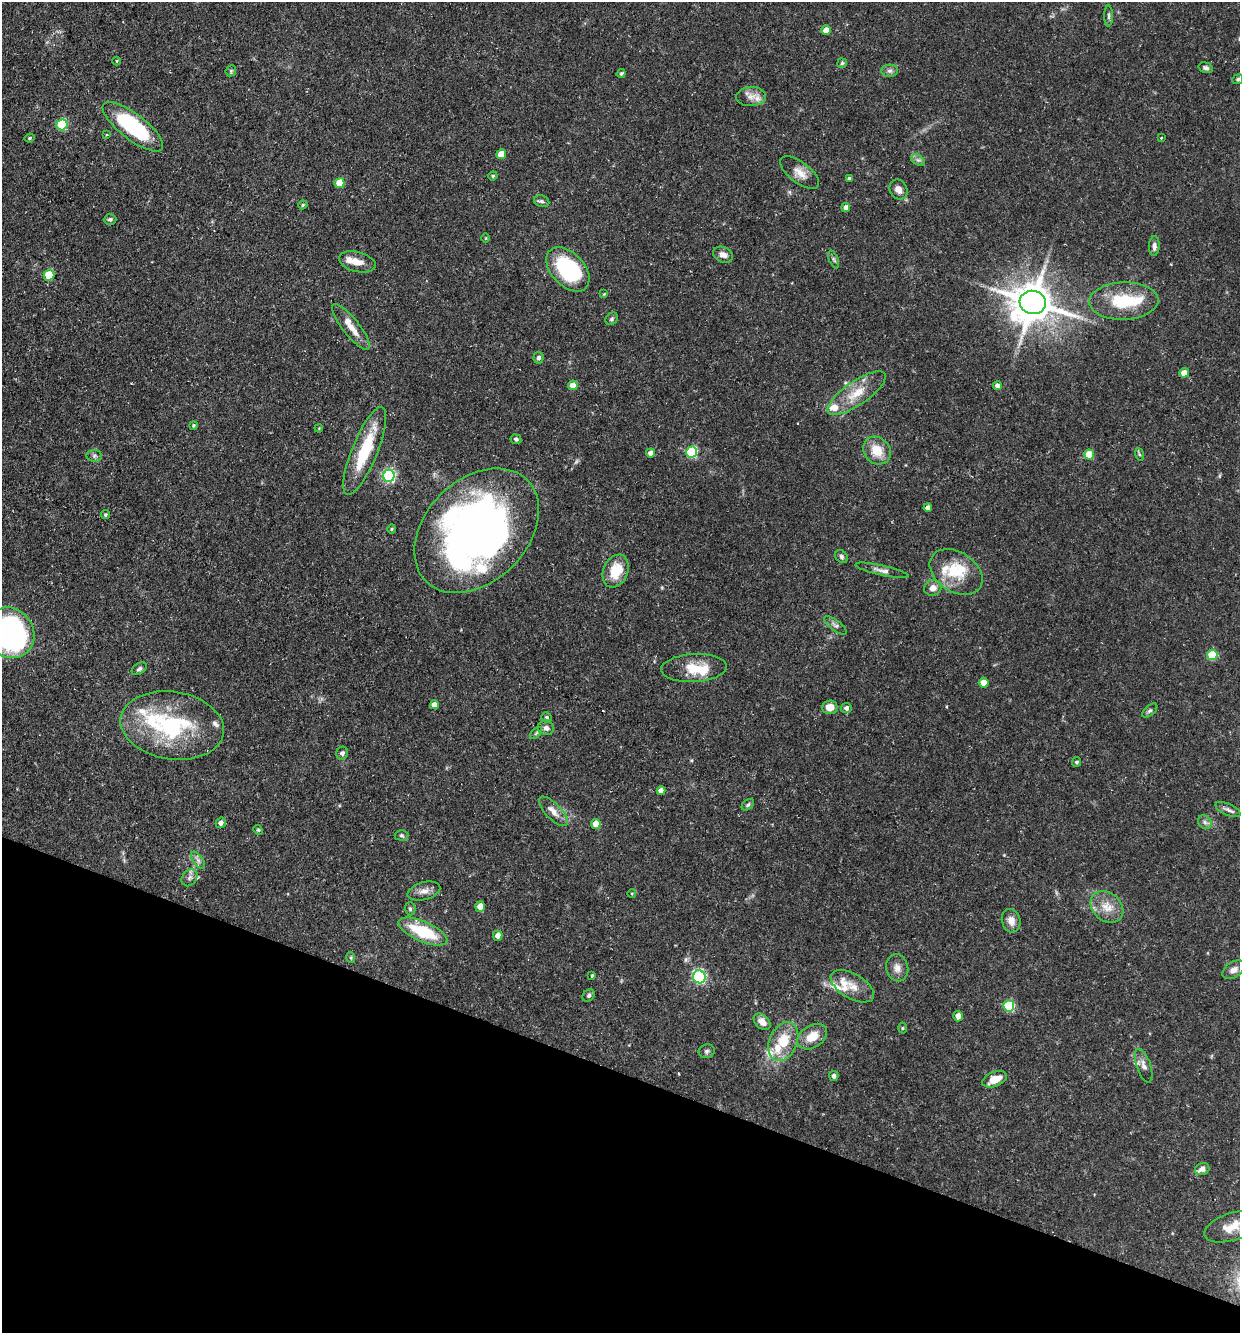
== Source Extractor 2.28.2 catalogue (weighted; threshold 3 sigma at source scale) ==
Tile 15 of 4 x 4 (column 3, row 4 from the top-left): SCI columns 2736-3973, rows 1-1331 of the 5340 x 5325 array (HDU 1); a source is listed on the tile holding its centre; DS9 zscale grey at full resolution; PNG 1242 x 1335 px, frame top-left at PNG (2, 2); each listed source drawn as its Kron ellipse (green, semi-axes under 4 px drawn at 4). Shown black and unused: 20% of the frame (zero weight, under 3 of 5 exposures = <1% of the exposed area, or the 3 px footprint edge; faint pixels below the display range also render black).
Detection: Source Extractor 2.28.2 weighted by HDU 2 'WHT'; one run over the whole footprint, this tile lists its part. Background 0.0954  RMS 0.0044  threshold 0.0199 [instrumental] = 3 sigma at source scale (4.5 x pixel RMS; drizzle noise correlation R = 1.50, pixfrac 1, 0.05/0.05 arcsec/px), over >= 5 px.
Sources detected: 134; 4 inside a brighter object's white glare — neither listed nor drawn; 13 inside a brighter listed object's ellipse — not listed separately; the other 117 listed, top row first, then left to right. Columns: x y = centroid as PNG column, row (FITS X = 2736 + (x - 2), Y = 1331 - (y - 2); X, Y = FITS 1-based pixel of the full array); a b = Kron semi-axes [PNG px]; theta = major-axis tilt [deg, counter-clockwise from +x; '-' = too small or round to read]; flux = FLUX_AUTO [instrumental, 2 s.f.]
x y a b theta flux
1109 16 10 4 -90 1
826 30 5 5 - 5.5
117 61 4 3 - 0.38
842 63 5 4 - 0.74
1206 68 7 5 -16 1.2
231 71 6 5 - 0.64
890 71 8 6 2 1.4
621 73 5 3 - 0.54
1238 79 5 5 - 0.76
751 97 15 9 4 3.9
62 125 5 5 - 32
133 127 37 13 -38 40
107 135 4 2 - 0.39
30 138 5 3 - 0.52
1161 138 3 2 - 0.29
501 154 5 4 - 7.6
918 160 7 4 -31 1.1
800 173 23 10 -37 5
493 176 5 4 - 0.59
850 178 4 4 - 1.1
339 183 5 5 - 9.7
898 190 10 8 -60 2.6
542 201 8 5 -20 1.1
303 205 5 4 - 0.59
846 207 4 4 - 2.4
110 219 6 5 - 0.94
486 238 4 3 - 0.4
1154 246 10 5 88 1.8
723 255 10 7 -22 2.4
834 259 9 4 -68 0.94
357 262 19 10 -14 4.5
568 269 26 16 -47 44
49 275 5 5 - 16
604 294 4 4 - 0.38
1124 301 35 18 2 22
1033 302 13 11 -6 1400
612 319 7 5 48 0.9
351 327 28 8 -52 5.9
538 358 6 5 - 1.2
1184 373 5 4 - 4.7
573 385 5 4 - 5.6
997 386 4 4 - 2.2
857 393 34 12 35 11
193 425 4 4 - 0.59
319 428 4 3 - 0.39
516 439 5 5 - 1
877 450 15 12 -45 8.4
365 451 47 13 68 24
692 452 5 5 - 36
650 453 4 4 - 2.3
1089 454 5 5 - 10
1139 454 6 4 -71 0.65
94 456 8 5 -6 1.1
389 476 6 6 - 67
928 508 4 4 - 2.6
105 515 4 4 - 0.66
392 529 5 3 - 0.47
477 531 72 51 45 240
841 557 7 5 -46 1
882 570 27 5 -12 2.4
616 571 17 12 68 12
956 572 29 20 -33 16
933 588 9 7 23 2.9
835 625 14 5 -37 1.5
10 633 26 23 -54 120
1212 655 5 5 - 20
694 668 33 14 3 12
139 669 8 5 32 1.3
984 683 5 5 - 7.2
434 705 4 4 - 3.4
830 707 8 7 - 4.8
846 708 5 5 - 1.6
1150 711 9 5 40 0.96
546 717 5 5 - 0.82
172 725 52 33 -9 51
546 728 8 7 - 1.8
536 733 7 4 45 0.72
342 753 6 5 - 1.2
1076 762 5 4 - 0.57
661 791 4 4 - 3.1
748 805 7 4 39 0.8
1228 810 13 5 -23 1.6
553 811 19 7 -46 3.9
1205 822 7 6 - 1.3
221 823 5 5 - 1.9
596 824 5 4 - 8.5
258 830 5 4 - 0.52
401 835 7 5 -2 0.88
198 860 10 5 -55 1.4
190 878 9 7 54 1.6
424 891 17 8 15 3.1
632 893 4 3 - 0.38
480 906 5 4 - 6.5
1107 907 18 14 -42 6.8
410 909 6 5 - 0.81
1011 921 12 9 -75 3.9
423 932 26 10 -23 21
498 936 5 4 - 2.6
351 958 5 3 - 0.57
897 968 13 11 -76 3.4
1234 970 12 7 33 2.6
592 976 4 3 - 0.51
699 977 6 6 - 74
852 986 24 12 -31 7
589 995 7 5 46 1
1009 1006 5 5 - 33
958 1016 5 4 - 3.1
762 1022 10 6 -45 3.2
902 1028 5 3 - 0.45
812 1037 16 11 33 7.7
783 1042 20 14 67 13
707 1051 8 7 - 1.2
1144 1066 17 7 -71 2.8
834 1076 5 5 - 1.5
995 1079 13 7 23 6.4
1202 1169 7 6 - 2.3
1232 1227 29 13 18 8.4
Isophote crosses this tile's border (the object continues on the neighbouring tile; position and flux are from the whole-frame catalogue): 2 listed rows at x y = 10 633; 1232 1227